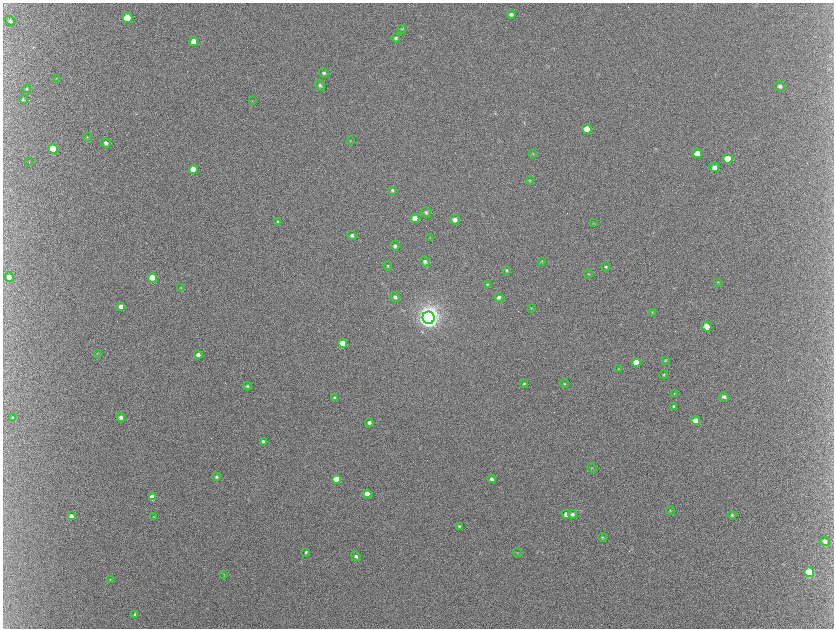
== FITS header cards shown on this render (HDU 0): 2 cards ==
NAXIS1  =                 1663 / length of data axis 1
NAXIS2  =                 1252 / length of data axis 2

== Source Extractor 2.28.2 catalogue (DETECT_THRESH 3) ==
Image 1663 x 1252 px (HDU 0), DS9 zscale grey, zoomed out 1/2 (1 PNG px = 2 x 2 image px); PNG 836 x 630 px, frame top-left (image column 2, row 1251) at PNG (3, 3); each listed source drawn as its Kron ellipse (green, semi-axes under 4 px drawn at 4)
Background 378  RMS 15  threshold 45.5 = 3 sigma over >= 5 px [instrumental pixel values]
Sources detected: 110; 17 cannot appear on this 1/2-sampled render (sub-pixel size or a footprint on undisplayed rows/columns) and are neither listed nor drawn; the other 93 listed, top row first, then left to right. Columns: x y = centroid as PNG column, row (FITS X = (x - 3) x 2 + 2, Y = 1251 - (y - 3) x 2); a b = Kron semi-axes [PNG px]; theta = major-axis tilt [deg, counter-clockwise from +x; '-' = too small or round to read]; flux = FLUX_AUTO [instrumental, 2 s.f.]
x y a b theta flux
511 14 4 4 - 6.9e+03
127 18 5 5 - 9.4e+04
10 21 5 4 - 5.6e+03
402 29 4 4 - 3.3e+03
396 38 4 4 - 5.6e+03
194 41 4 4 - 2.9e+04
324 73 5 4 - 5.8e+03
56 78 3 3 - 2.3e+03
320 85 6 4 -44 6.3e+03
780 86 5 5 - 7.3e+03
27 89 4 3 - 2.8e+03
23 99 4 4 - 3.5e+03
252 100 3 2 - 1.5e+03
587 129 5 4 - 4.9e+04
87 137 4 3 - 2.6e+03
350 141 3 2 - 1.4e+03
106 143 5 4 - 7.9e+03
53 149 5 4 - 1.0e+05
533 153 4 3 - 2.7e+03
697 153 5 4 - 2.5e+04
728 159 5 5 - 6.4e+04
29 162 3 2 - 1.3e+03
714 167 5 4 - 1.5e+04
193 170 4 4 - 5.0e+04
530 180 4 3 - 3.0e+03
392 190 4 3 - 4.8e+03
426 212 5 4 - 5.8e+03
415 218 4 4 - 4.6e+04
455 220 5 4 - 1.3e+04
278 222 3 3 - 4.0e+03
593 223 3 2 - 1.4e+03
352 235 4 4 - 7.1e+03
430 237 3 2 - 1.4e+03
395 246 4 4 - 7.0e+03
425 261 5 4 - 6.7e+03
541 261 4 2 - 2.2e+03
388 266 5 4 - 3.7e+03
606 267 4 4 - 4.1e+03
506 270 4 4 - 4.4e+03
588 274 4 2 - 2.0e+03
9 277 5 4 - 1.5e+04
152 278 4 4 - 1.3e+05
718 282 4 3 - 2.3e+03
487 284 4 3 - 3.0e+03
180 288 4 2 - 1.9e+03
395 297 5 5 - 7.5e+03
499 297 4 4 - 9.5e+03
121 306 4 4 - 2.5e+04
531 308 3 3 - 1.7e+03
652 312 3 2 - 1.9e+03
428 318 6 6 - 3.4e+06
707 326 5 4 - 3.4e+04
343 343 4 4 - 6.6e+04
97 353 3 2 - 1.4e+03
198 355 4 4 - 1.5e+04
666 360 3 3 - 2.6e+03
636 362 4 4 - 5.2e+04
619 369 3 3 - 1.7e+03
663 375 4 4 - 3.3e+03
564 383 4 3 - 2.9e+03
524 384 4 3 - 3.7e+03
247 386 4 3 - 4.2e+03
674 393 2 2 - 1.0e+04
334 397 4 4 - 4.1e+03
724 397 5 4 - 8.0e+03
674 406 4 4 - 4.5e+03
121 417 4 4 - 1.5e+04
13 418 4 3 - 4.6e+03
695 420 4 4 - 2.4e+04
369 423 4 4 - 8.5e+03
263 441 4 3 - 7.4e+03
591 468 5 2 - 2.2e+03
216 477 4 4 - 6.0e+03
337 479 4 4 - 1.3e+05
491 479 4 3 - 9.2e+03
367 494 4 4 - 5.5e+04
152 497 4 4 - 4.2e+04
670 510 4 3 - 2.2e+03
566 514 4 4 - 1.6e+04
572 514 4 4 - 9.6e+03
732 515 4 3 - 4.3e+03
71 516 4 3 - 1.2e+04
154 517 4 3 - 2.1e+03
459 526 4 3 - 4.5e+03
602 537 4 3 - 3.4e+03
825 541 5 4 - 1.1e+04
306 552 3 3 - 3.7e+03
517 553 4 2 - 1.7e+03
356 556 5 4 - 6.7e+03
809 572 5 4 - 2.3e+05
224 574 3 3 - 1.7e+03
110 579 3 3 - 2.0e+03
135 615 4 3 - 6.5e+03
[17 sub-pixel or undisplayed-footprint detections neither listed nor drawn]